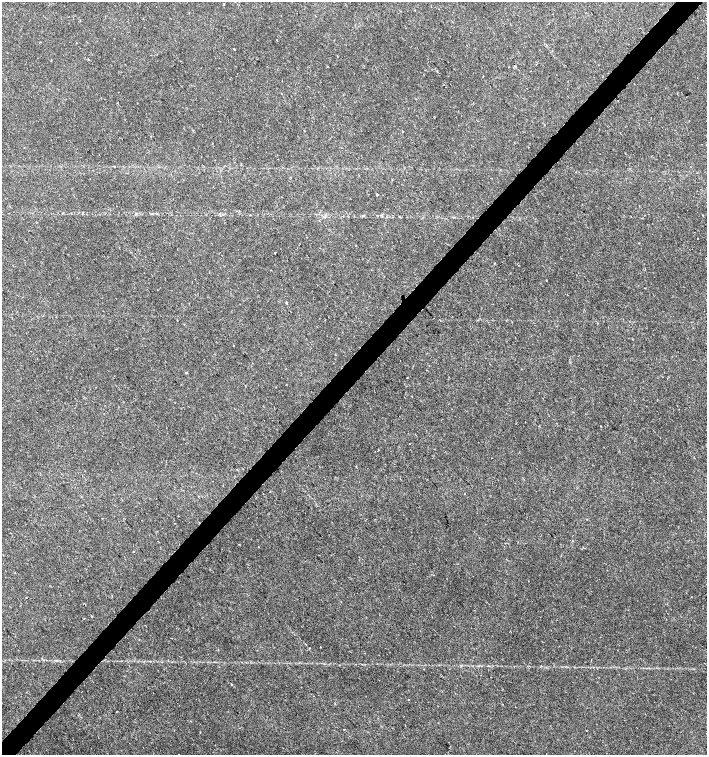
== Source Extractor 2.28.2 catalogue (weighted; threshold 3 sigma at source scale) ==
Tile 10 of 4 x 4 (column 2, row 3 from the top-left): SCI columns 1635-3043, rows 1507-3012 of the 6023 x 6029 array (HDU 1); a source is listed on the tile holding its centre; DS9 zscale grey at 2 x 2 block average (1 PNG px = mean of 2 x 2 image px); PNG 709 x 757 px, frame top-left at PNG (2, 2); no overlay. Shown black and unused: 4% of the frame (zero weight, under 2 of 3 exposures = <1% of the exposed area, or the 3 px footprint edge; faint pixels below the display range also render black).
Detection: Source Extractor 2.28.2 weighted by HDU 2 'WHT'; one run over the whole footprint, this tile lists its part. Background 0.0219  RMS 0.0034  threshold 0.0151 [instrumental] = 3 sigma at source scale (4.5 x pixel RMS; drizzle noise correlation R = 1.50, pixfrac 1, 0.0396/0.0396 arcsec/px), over >= 5 px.
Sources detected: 28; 1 cosmic-ray / hot-pixel residue — not listed; the other 27 listed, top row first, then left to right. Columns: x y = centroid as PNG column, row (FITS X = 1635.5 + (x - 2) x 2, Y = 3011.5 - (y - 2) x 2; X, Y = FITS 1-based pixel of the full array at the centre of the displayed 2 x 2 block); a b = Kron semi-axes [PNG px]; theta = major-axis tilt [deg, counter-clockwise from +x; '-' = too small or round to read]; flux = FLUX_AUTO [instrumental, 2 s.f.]
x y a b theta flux
224 4 2 2 - 0.74
76 43 2 2 - 0.41
234 49 2 2 - 2.5
88 60 2 2 - 0.55
327 66 2 2 - 0.69
403 131 2 2 - 0.4
377 195 2 2 - 0.73
157 214 3 2 - 0.53
363 216 4 2 - 0.75
697 238 2 2 - 1.5
494 263 2 2 - 0.61
234 345 2 2 - 1.4
186 372 3 2 - 0.69
407 377 2 2 - 0.41
410 443 2 2 - 0.51
237 470 2 2 - 1.5
587 519 2 2 - 0.26
133 552 2 2 - 0.3
434 575 2 2 - 0.32
320 647 2 2 - 0.74
309 648 2 2 - 0.67
231 684 2 2 - 0.46
408 699 2 2 - 0.98
335 704 2 2 - 0.7
515 707 2 2 - 0.32
174 730 2 2 - 0.3
344 730 2 2 - 0.55
Diffuse or blended objects may show on this block-average render without a row.